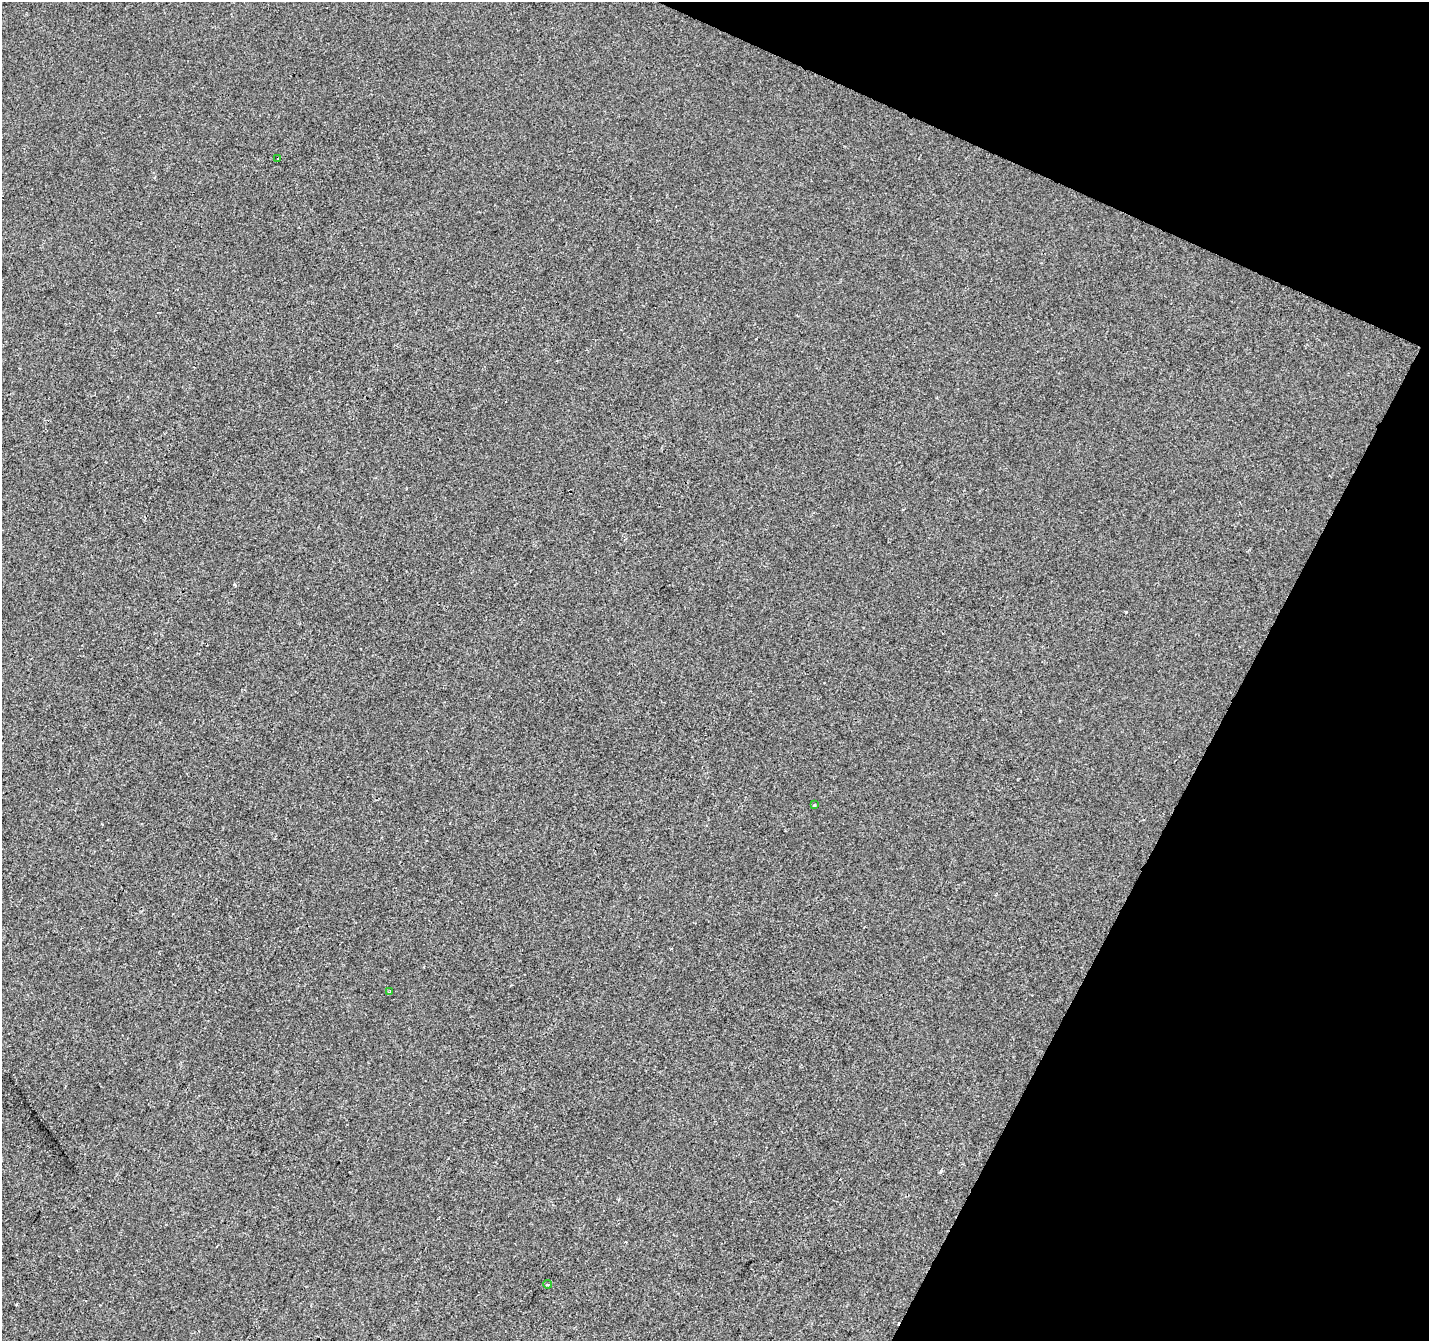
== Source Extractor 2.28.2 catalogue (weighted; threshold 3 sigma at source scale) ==
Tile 8 of 4 x 4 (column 4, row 2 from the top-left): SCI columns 4282-5708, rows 2878-4216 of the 5715 x 5821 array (HDU 1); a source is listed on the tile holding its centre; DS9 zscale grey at full resolution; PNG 1431 x 1343 px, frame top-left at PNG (2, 2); each listed source drawn as its Kron ellipse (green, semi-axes under 4 px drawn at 4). Shown black and unused: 21% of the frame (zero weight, under 2 of 3 exposures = <1% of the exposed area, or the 3 px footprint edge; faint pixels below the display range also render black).
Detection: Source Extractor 2.28.2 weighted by HDU 2 'WHT'; one run over the whole footprint, this tile lists its part. Background -3.36e-04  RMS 0.0042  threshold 0.0188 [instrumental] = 3 sigma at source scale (4.5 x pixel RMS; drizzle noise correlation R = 1.50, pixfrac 1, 0.0396/0.0396 arcsec/px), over >= 5 px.
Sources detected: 6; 2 cosmic-ray / hot-pixel residue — neither listed nor drawn; the other 4 listed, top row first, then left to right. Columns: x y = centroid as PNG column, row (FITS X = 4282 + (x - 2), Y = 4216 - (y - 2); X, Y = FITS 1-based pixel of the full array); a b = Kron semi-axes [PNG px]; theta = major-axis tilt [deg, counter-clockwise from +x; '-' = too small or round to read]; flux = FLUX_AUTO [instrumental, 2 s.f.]
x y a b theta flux
278 158 3 2 - 0.53
814 805 3 3 - 0.63
390 992 3 2 - 0.56
547 1284 4 3 - 0.69